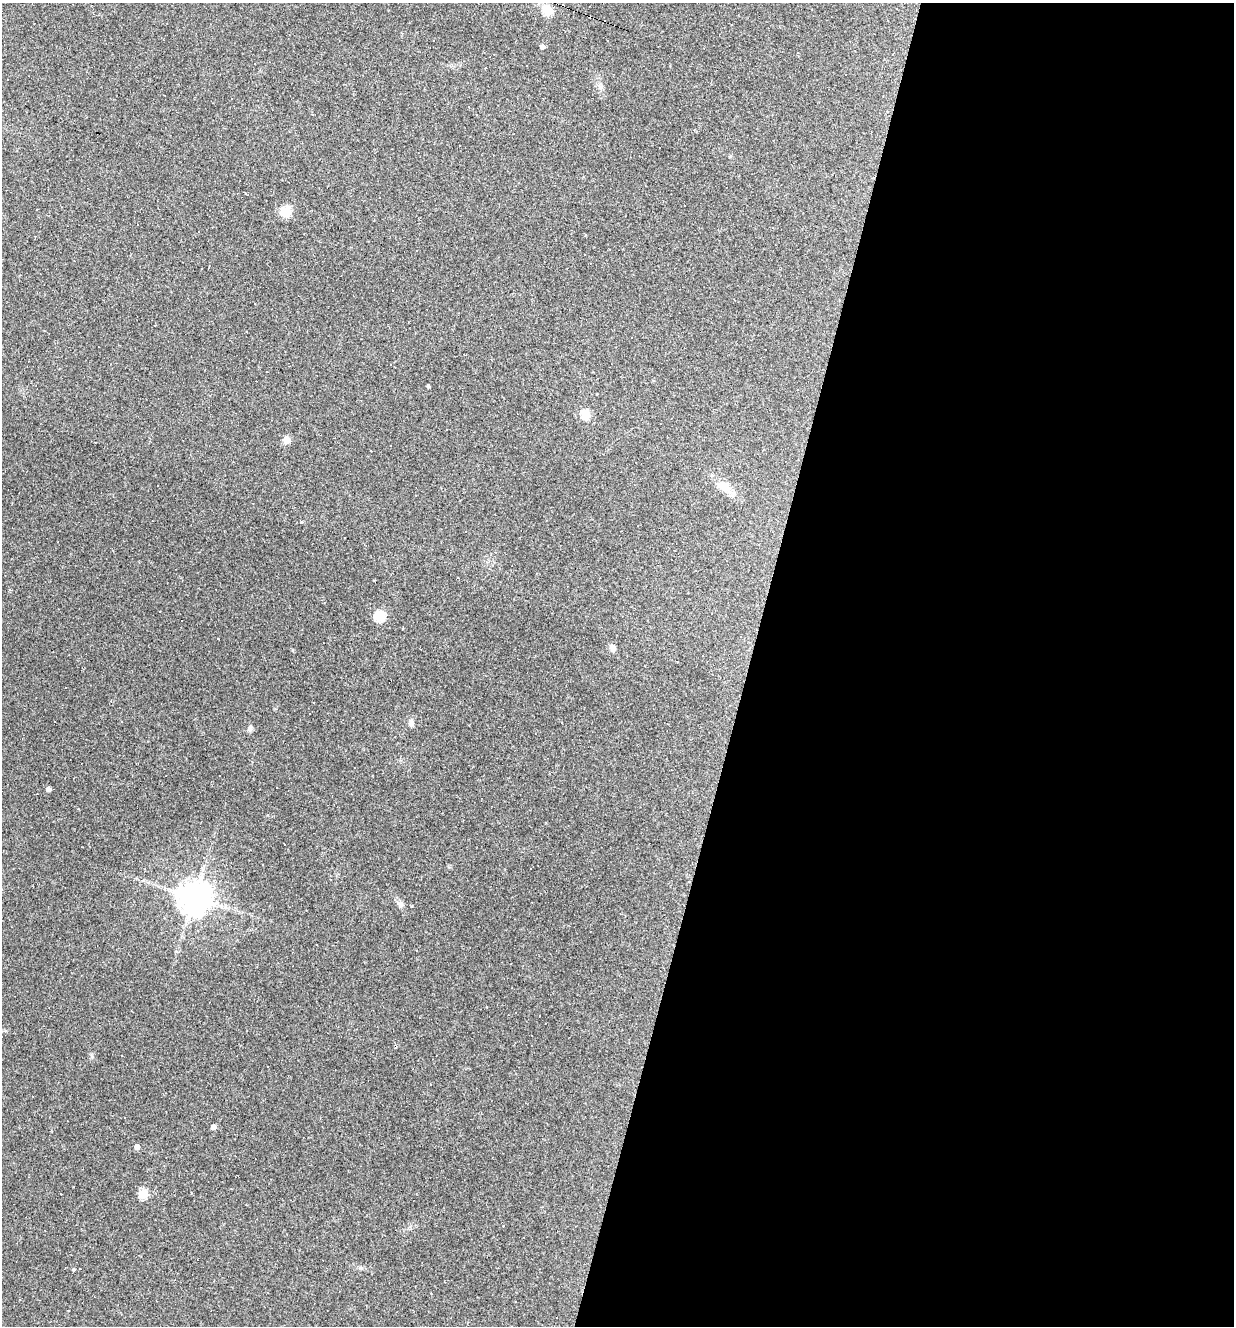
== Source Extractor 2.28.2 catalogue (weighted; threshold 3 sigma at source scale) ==
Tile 12 of 4 x 4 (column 4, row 3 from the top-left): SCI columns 3825-5056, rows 1325-2648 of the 5310 x 5295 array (HDU 1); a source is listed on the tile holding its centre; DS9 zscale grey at full resolution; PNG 1236 x 1328 px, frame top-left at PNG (2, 3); no overlay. Shown black and unused: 39% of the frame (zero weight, under 2 of 3 exposures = <1% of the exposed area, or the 3 px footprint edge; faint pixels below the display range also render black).
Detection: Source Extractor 2.28.2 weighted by HDU 2 'WHT'; one run over the whole footprint, this tile lists its part. Background 0.108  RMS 0.0078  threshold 0.0349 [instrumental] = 3 sigma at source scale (4.5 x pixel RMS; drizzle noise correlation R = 1.50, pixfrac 1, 0.05/0.05 arcsec/px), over >= 5 px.
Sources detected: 48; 18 cosmic-ray / hot-pixel residue — not listed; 1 inside a brighter listed object's ellipse — not listed separately; the other 29 listed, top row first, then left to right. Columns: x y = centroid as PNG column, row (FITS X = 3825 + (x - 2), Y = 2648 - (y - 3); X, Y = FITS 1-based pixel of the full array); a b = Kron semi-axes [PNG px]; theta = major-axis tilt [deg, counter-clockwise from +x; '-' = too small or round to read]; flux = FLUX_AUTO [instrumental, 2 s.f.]
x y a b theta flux
548 10 5 5 - 38
542 46 5 4 - 2.6
231 99 3 3 - 1.2
286 213 17 11 8 8.6
428 386 4 3 - 1.1
586 414 5 5 - 37
286 440 5 5 - 14
723 486 18 11 -20 9.8
302 521 3 3 - 7.2
160 611 2 2 - 0.42
380 616 5 5 - 55
612 648 10 7 -75 3.3
645 666 2 2 - 0.42
121 722 3 2 - 0.57
411 723 8 6 83 2.8
250 728 7 6 - 2.6
48 789 4 4 - 2.9
250 850 3 2 - 0.42
262 865 2 2 - 0.58
194 897 10 10 - 1300
400 904 9 7 -76 3
125 1117 3 3 - 5.8
213 1127 5 4 - 3.3
137 1147 5 4 - 4.1
61 1194 3 2 - 0.77
144 1194 5 5 - 31
503 1226 3 3 - 0.69
80 1268 3 2 - 0.54
74 1269 5 3 - 0.63
Unlisted compact peaks at least as high as the median listed source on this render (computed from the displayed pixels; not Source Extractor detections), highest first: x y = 360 1268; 92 1056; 292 650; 601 87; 411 906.